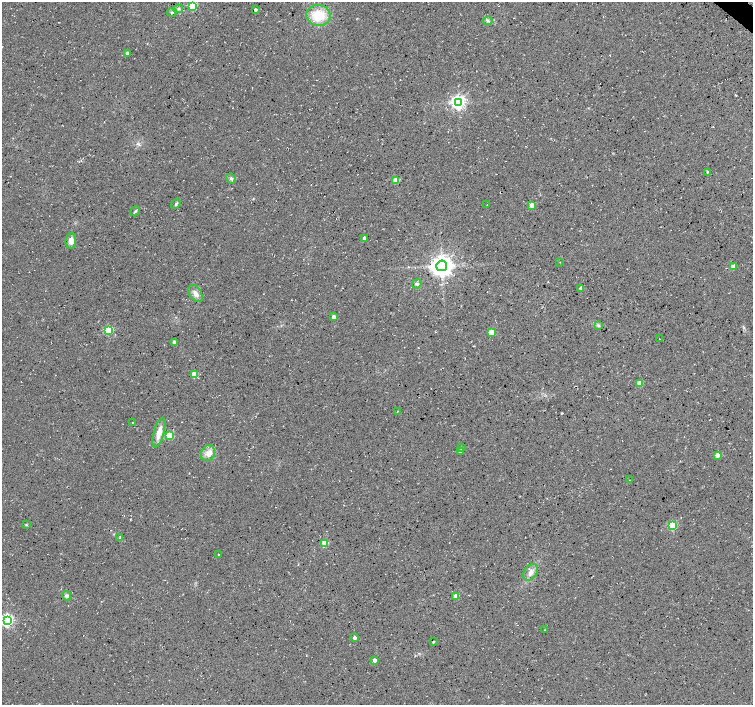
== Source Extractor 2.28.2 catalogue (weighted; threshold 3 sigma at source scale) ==
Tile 10 of 4 x 4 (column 2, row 3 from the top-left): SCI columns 1507-3007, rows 1641-3045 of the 6008 x 6025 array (HDU 1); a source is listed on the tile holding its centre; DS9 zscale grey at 2 x 2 block average (1 PNG px = mean of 2 x 2 image px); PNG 755 x 707 px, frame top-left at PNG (2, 2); each listed source drawn as its Kron ellipse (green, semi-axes under 4 px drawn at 4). Shown black and unused: <1% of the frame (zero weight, under 3 of 4 exposures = <1% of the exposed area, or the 3 px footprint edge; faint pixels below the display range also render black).
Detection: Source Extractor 2.28.2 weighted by HDU 2 'WHT'; one run over the whole footprint, this tile lists its part. Background 0.0552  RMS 0.0068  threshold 0.0305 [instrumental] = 3 sigma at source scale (4.5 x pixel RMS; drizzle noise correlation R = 1.50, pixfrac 1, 0.0396/0.0396 arcsec/px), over >= 5 px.
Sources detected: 56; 2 cosmic-ray / hot-pixel residue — neither listed nor drawn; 1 inside a brighter listed object's ellipse — not listed separately; the other 53 listed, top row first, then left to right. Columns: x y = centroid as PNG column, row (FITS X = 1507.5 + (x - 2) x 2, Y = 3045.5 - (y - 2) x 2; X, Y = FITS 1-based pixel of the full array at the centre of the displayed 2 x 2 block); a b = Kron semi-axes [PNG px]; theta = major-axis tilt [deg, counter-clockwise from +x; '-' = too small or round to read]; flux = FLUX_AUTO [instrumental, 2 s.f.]
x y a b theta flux
192 6 4 3 - 64
178 9 5 3 - 2.7
255 10 2 2 - 3.5
172 12 5 3 - 2.1
318 15 12 10 -6 41
488 21 4 3 - 2.8
127 53 3 2 - 4.4
458 102 4 4 - 450
707 172 3 2 - 1.6
231 178 5 4 - 2.9
396 180 3 3 - 27
176 204 5 3 - 2.5
487 205 2 2 - 0.48
532 205 3 3 - 20
135 211 5 3 - 2.1
365 238 3 3 - 12
71 241 8 5 84 8.7
560 262 2 2 - 0.57
442 266 5 5 - 1400
733 267 3 3 - 19
417 284 5 4 - 2.9
581 288 2 2 - 6.9
195 293 9 6 -58 7.9
334 317 3 3 - 14
599 325 3 2 - 1.6
108 330 3 3 - 100
491 332 3 3 - 38
659 339 2 2 - 0.56
174 342 3 2 - 5.9
194 374 3 3 - 39
640 383 3 3 - 21
397 411 2 2 - 0.76
132 423 2 2 - 0.8
159 433 15 5 75 15
170 435 3 3 - 59
461 448 3 2 - 2
460 451 3 3 - 3.3
208 453 8 6 62 9.7
717 455 3 3 - 15
629 480 2 2 - 0.5
26 525 4 3 - 1.3
672 525 3 3 - 80
120 538 2 2 - 0.98
325 543 3 3 - 43
219 555 2 2 - 0.92
531 572 9 6 56 9.2
66 596 4 4 - 4.2
456 596 3 3 - 24
7 620 4 4 - 290
545 630 2 2 - 0.96
354 638 3 3 - 5.3
433 642 2 2 - 1.9
375 660 3 3 - 9.2
Isophote crosses this tile's border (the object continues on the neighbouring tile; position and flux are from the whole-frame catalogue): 1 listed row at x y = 192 6